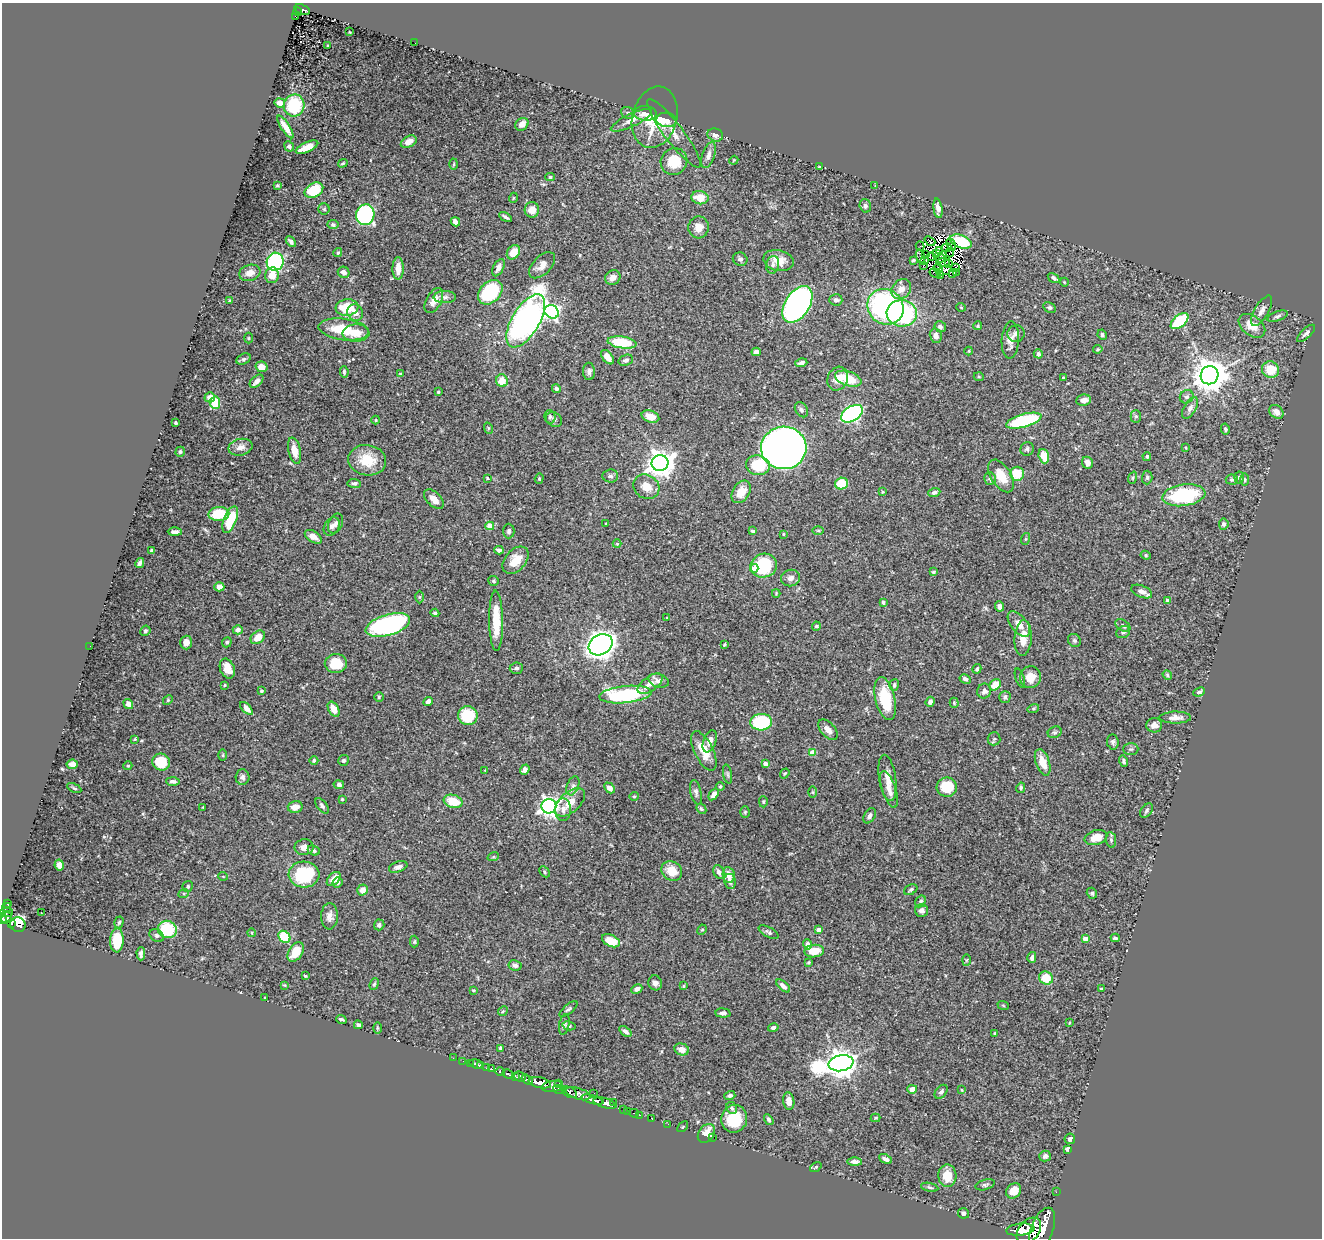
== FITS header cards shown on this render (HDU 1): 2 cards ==
NAXIS1  =                 1320
NAXIS2  =                 1236

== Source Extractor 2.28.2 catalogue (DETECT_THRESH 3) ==
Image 1320 x 1236 px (HDU 1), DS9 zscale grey, 1 PNG px = 1 image px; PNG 1324 x 1240 px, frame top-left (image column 1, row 1236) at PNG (2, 3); each listed source drawn as its Kron ellipse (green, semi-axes under 4 px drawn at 4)
Background 0.512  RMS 0.023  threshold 0.0679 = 3 sigma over >= 5 px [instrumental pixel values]
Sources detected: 458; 9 with non-positive FLUX_AUTO (blend fragments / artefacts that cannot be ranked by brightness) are neither listed nor drawn; the other 449 listed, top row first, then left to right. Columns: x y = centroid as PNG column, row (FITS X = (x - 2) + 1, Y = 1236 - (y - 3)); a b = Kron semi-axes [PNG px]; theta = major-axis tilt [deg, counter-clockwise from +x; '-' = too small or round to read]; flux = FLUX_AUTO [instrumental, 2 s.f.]
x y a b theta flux
302 10 8 4 -20 140
298 12 4 3 - 62
295 16 4 2 - 14
350 32 3 2 - 0.93
415 43 3 2 - 1.4
328 46 3 2 - 1.1
280 103 5 4 - 10
294 105 11 10 - 73
628 113 7 5 -27 3.4
645 113 11 7 -1 14
655 117 31 22 75 66
631 120 22 6 26 13
666 120 10 7 -4 10
522 124 7 6 - 11
285 127 13 4 -57 16
674 133 42 9 -53 21
715 135 8 6 -18 6
409 142 8 5 28 15
289 146 5 5 - 3.8
307 147 12 5 24 18
709 155 13 6 72 9.9
734 160 4 3 - 1.2
674 161 14 13 - 43
343 163 5 3 - 2.1
454 164 5 3 - 1.6
819 167 3 2 - 1.1
550 177 4 4 - 2.2
277 185 4 3 - 1.7
875 186 3 2 - 0.8
314 190 10 7 29 59
513 198 5 3 - 1.3
700 198 8 6 -9 26
865 206 7 5 -74 4.1
938 208 10 4 -82 11
324 209 5 5 - 2.4
532 210 8 7 - 13
365 215 10 9 - 250
506 217 7 3 -33 3.7
455 222 5 4 - 7.4
333 225 5 4 - 2.9
699 227 11 10 - 15
930 241 6 2 -40 1.3
291 242 6 4 -45 4.1
961 242 11 6 -20 53
951 245 7 2 -63 0.69
920 246 4 3 - 6.4
946 248 5 2 - 0.033
939 250 3 2 - 2.6
513 252 8 6 54 24
950 252 5 2 - 1.3
338 253 4 4 - 2.6
936 254 4 2 - 2
925 255 4 2 - 0.89
920 256 7 2 -72 4.9
931 257 4 2 - 0.3
941 258 4 2 - 1.3
740 259 7 6 - 4.3
778 260 15 10 -13 22
913 260 4 3 - 2.5
924 260 3 2 - 3
275 262 9 8 - 200
943 262 7 4 3 1.3
948 263 3 2 - 0.99
542 265 16 9 45 13
773 265 9 6 77 6.4
924 265 2 2 - 1.4
955 267 3 2 - 0.88
398 268 11 5 89 14
498 268 9 5 63 7.8
938 268 4 2 - 0.47
944 270 8 4 21 2.2
344 272 6 5 - 7
956 272 3 2 - 1.1
250 273 11 8 17 11
935 273 6 2 -28 0.38
953 273 3 2 - 0.69
272 275 8 7 - 15
941 275 2 2 - 1.6
613 278 8 7 - 10
1054 278 6 3 -33 5.1
1064 282 4 3 - 1.1
901 289 11 9 45 14
490 292 14 10 45 120
445 297 11 6 0 6.2
836 300 6 5 - 5.4
230 301 3 3 - 2.3
434 301 14 7 61 13
797 304 20 12 57 720
347 307 11 8 6 55
885 307 19 17 -43 340
961 307 5 3 - 1.3
1049 308 6 5 - 3
1262 311 17 7 59 8.2
552 312 7 6 - 410
355 313 8 7 - 9
902 313 15 13 -7 170
1278 316 11 4 19 3.8
526 321 30 13 59 660
1180 321 10 5 41 87
978 326 4 4 - 2.2
1252 326 15 9 -37 24
940 327 6 5 - 4.2
344 329 25 10 -7 51
356 333 13 8 2 22
1306 333 11 5 44 5.3
1016 334 8 8 - 7.3
1102 335 5 4 - 3.2
936 336 7 6 - 7.1
248 338 5 3 - 1.5
1010 340 18 8 87 13
622 342 14 6 -9 69
1098 349 5 4 - 1.8
969 351 4 4 - 1.5
756 352 5 4 - 8.5
1038 354 5 4 - 4.2
607 357 8 5 -51 13
244 359 7 5 26 3.1
626 360 7 5 19 4.2
801 363 6 3 16 4.2
262 367 6 5 - 14
1271 370 9 8 - 31
589 371 8 6 -88 4.9
344 372 6 3 -84 2.6
401 374 3 3 - 3.4
1209 375 9 8 - 3100
979 377 5 3 - 1.6
1063 378 3 3 - 2.5
838 379 12 10 66 14
848 379 14 7 -18 41
257 381 8 5 45 7.9
502 381 6 5 - 24
556 388 4 4 - 3.2
438 392 3 3 - 1.6
210 397 5 5 - 12
1187 397 7 6 - 3.9
1083 400 7 5 8 11
215 403 6 5 - 39
1190 408 12 6 59 6.2
801 410 8 6 -56 3.8
1276 412 8 6 -44 11
852 414 12 7 32 330
1136 416 6 5 - 3
550 417 7 5 -75 2.8
650 417 9 6 -17 16
554 419 8 6 -33 4
376 420 4 4 - 1.5
1024 421 18 6 16 120
176 423 3 3 - 2.1
488 428 6 3 -73 1.7
1225 429 5 4 - 2.6
240 447 12 8 12 11
784 448 23 21 4 1500
1185 448 3 3 - 1.5
1027 449 7 6 - 3.8
295 451 13 6 -77 18
180 452 5 4 - 2.3
1044 456 7 5 -72 27
1147 456 4 4 - 2.8
367 460 19 15 -9 42
660 463 8 8 - 1600
1087 463 6 5 - 9.9
758 465 12 10 -12 54
1017 474 7 7 - 36
610 476 8 6 4 4.5
1001 476 18 10 -57 27
1147 477 7 5 88 2.8
487 478 3 2 - 1.3
539 478 5 4 - 1.7
1133 478 6 4 70 1.9
1239 478 6 4 -84 2.3
990 479 6 5 - 4.3
1232 479 6 5 - 3
1245 480 6 3 -89 1.8
354 483 7 4 -4 3.8
841 484 6 6 - 48
646 487 13 11 -34 19
741 492 12 8 57 21
882 492 4 3 - 1.5
934 492 6 4 20 4.7
1184 495 21 10 8 130
434 499 12 7 -45 14
219 514 10 7 2 52
230 520 14 6 69 49
336 523 10 7 65 6.3
606 523 3 2 - 1.3
1224 524 5 5 - 4.8
332 526 10 7 58 7.6
490 526 4 4 - 31
509 531 7 5 90 3.9
753 531 4 3 - 2.5
818 531 6 3 -1 1.7
175 532 7 4 0 5.4
783 534 3 3 - 1.2
313 537 9 5 -32 11
1025 539 6 4 71 1.6
617 544 4 4 - 1.7
499 550 4 4 - 5.7
152 551 4 4 - 4.1
1146 555 5 4 - 2
516 560 15 10 47 24
140 563 5 4 - 3.9
764 566 13 12 - 110
754 568 4 4 - 15
933 572 3 3 - 2.1
791 578 10 8 15 7.8
494 581 5 5 - 2.5
219 587 5 4 - 9.1
1142 591 11 6 -23 10
776 593 4 3 - 1.5
420 597 6 4 89 2.3
1167 601 4 4 - 9.8
883 602 4 3 - 3
999 606 5 4 - 6.6
435 613 4 4 - 2.7
667 618 4 3 - 1.1
496 621 30 7 -89 42
1019 624 15 8 -51 16
388 625 23 10 16 310
816 626 4 4 - 3.1
1123 626 8 5 -34 3.7
238 630 5 4 - 6.8
145 631 5 5 - 2.3
1123 632 7 6 - 4
258 637 8 6 42 19
1023 638 18 8 86 22
1074 640 7 6 - 3.4
186 642 7 5 -89 9.2
227 642 5 4 - 3
724 644 4 4 - 2.2
601 645 12 10 32 1300
90 646 2 2 - 1.4
336 663 11 9 1 39
516 668 6 5 - 4
227 669 10 7 -67 19
977 669 5 4 - 2.3
1167 675 5 4 - 1.9
1030 677 11 10 - 24
1020 678 10 3 -71 2.4
965 679 6 4 -29 5
659 681 10 6 -15 8.7
650 684 14 7 36 15
225 685 4 3 - 1.4
894 685 6 4 72 2.9
995 685 6 5 - 30
261 691 3 3 - 2.4
984 691 7 7 - 6.6
1199 692 6 4 24 3.1
625 695 26 8 5 180
379 697 5 4 - 2.2
1005 697 5 5 - 5.1
885 699 22 10 -77 63
168 700 5 4 - 1.9
428 701 5 4 - 7.2
930 702 5 4 - 5
954 703 5 4 - 1.9
128 704 5 4 - 8.1
246 708 8 4 -44 9.1
1033 708 6 4 20 1.8
334 709 8 5 -61 18
468 716 10 9 - 60
1175 718 16 6 0 10
761 722 10 8 4 99
1154 725 8 7 - 11
828 730 12 7 -47 10
1055 732 7 5 27 3
135 739 3 3 - 1.5
994 739 6 6 - 3.1
710 741 11 6 69 9
1113 742 7 5 -83 4
1131 749 7 6 - 3.1
704 751 21 9 -63 27
812 752 4 4 - 23
223 755 6 4 90 1.5
314 760 4 4 - 3.5
343 760 5 5 - 3.2
1124 761 5 4 - 2.9
161 762 9 8 - 38
1043 762 14 7 -71 21
72 764 5 4 - 6.9
765 764 4 3 - 8.6
128 766 4 4 - 1.6
525 770 5 4 - 6.2
485 771 3 2 - 0.91
785 773 5 4 - 1.7
728 774 10 4 -79 2.8
242 777 7 7 - 5.1
887 778 23 8 -82 16
173 781 7 4 -1 4.7
339 785 5 4 - 4
573 786 10 6 68 5.5
720 786 4 3 - 1.8
947 787 10 9 - 51
74 788 8 3 -26 2.2
609 788 6 4 -47 8.1
1021 788 5 4 - 2.9
889 789 19 7 -71 12
696 792 12 5 -78 4.7
813 792 6 4 -89 1.7
714 794 6 4 54 7
634 796 5 4 - 2
342 799 3 3 - 1.7
453 801 9 6 -16 41
570 802 18 10 42 24
763 802 6 4 -89 2.1
322 806 9 5 -53 3.9
549 806 7 7 - 690
203 807 3 2 - 1
295 807 7 5 14 12
701 809 6 4 -44 2.7
563 810 11 8 89 8.3
1146 811 8 5 53 3.4
745 812 6 4 86 2.3
870 816 8 5 60 5.7
1096 838 11 7 16 22
1111 840 8 5 -81 3
304 847 9 8 - 11
314 850 6 4 -26 3.9
493 857 6 3 18 1.6
59 865 5 4 - 9.5
398 867 9 5 19 6
672 871 11 9 -34 28
544 872 6 4 -45 2.5
719 872 7 5 -65 6.9
304 874 15 13 -4 110
729 875 8 6 -81 15
223 876 5 3 - 1.1
334 879 8 5 48 20
730 881 7 6 - 6.8
337 882 5 5 - 4.1
188 886 5 5 - 2.4
362 890 5 5 - 13
911 890 7 5 30 3
184 893 5 3 - 1.9
1092 893 5 5 - 2.8
921 901 6 5 - 3.5
7 903 3 2 - 17
7 907 5 3 - 42
922 911 6 6 - 6.9
6 912 7 4 6 160
41 912 2 2 - 1
329 916 13 8 89 9.9
7 917 6 5 - 390
3 919 5 3 - 380
119 922 6 4 72 2.3
11 923 4 3 - 130
18 925 8 7 - 220
379 925 5 5 - 5.7
167 929 9 8 - 68
702 930 5 4 - 2.1
819 930 4 4 - 13
769 932 11 5 -29 4
252 933 4 3 - 1.2
157 936 8 6 -32 3.5
284 937 7 5 -44 72
1115 938 4 3 - 2.6
1085 939 4 4 - 15
117 940 12 6 88 51
611 941 9 5 -25 22
414 942 6 4 88 2.2
807 944 5 4 - 7.5
814 951 10 6 6 25
296 952 11 7 57 24
141 954 6 3 -90 4.4
1032 957 5 4 - 4.8
966 960 6 4 88 1.7
809 962 4 2 - 1.8
515 965 7 5 -10 4.9
305 976 3 2 - 1.9
1046 978 7 6 - 37
655 983 7 6 - 6.6
374 984 6 4 68 2.4
284 985 4 4 - 1.4
684 986 3 3 - 1.4
783 986 8 4 -43 6.9
637 989 6 4 26 5.9
1101 989 3 2 - 1.7
473 990 3 3 - 1.6
265 998 3 2 - 1.3
1003 1005 6 3 -20 1.6
568 1009 11 4 40 3.6
503 1011 5 4 - 1.6
723 1013 7 4 -5 4.9
341 1020 5 3 - 3.2
1069 1023 4 2 - 0.99
358 1025 4 4 - 3.9
564 1025 10 5 78 3.8
569 1026 7 4 -13 2.6
377 1028 6 4 -89 1.6
773 1028 5 4 - 4.7
625 1031 7 4 -36 6.5
995 1033 4 3 - 1.7
500 1048 3 3 - 1.9
682 1049 7 6 - 10
453 1058 2 2 - 9.1
463 1061 2 2 - 2.7
470 1063 2 2 - 6.5
841 1063 12 8 10 2400
476 1064 7 3 -17 2.7
481 1066 3 2 - 9.2
486 1068 2 2 - 8.3
491 1069 4 3 - 54
500 1072 4 3 - 220
508 1074 6 3 -27 210
515 1077 4 3 - 490
520 1077 6 5 - 1100
527 1080 6 4 -37 450
540 1083 11 5 -12 2500
558 1084 4 3 - 190
552 1086 10 5 9 640
559 1089 6 3 -26 420
912 1089 5 4 - 10
962 1090 4 3 - 1.5
569 1092 8 5 -25 440
941 1092 8 5 50 4.5
594 1093 2 2 - 4.4
578 1094 12 5 -19 510
730 1096 5 4 - 3.2
592 1100 11 3 -15 1300
789 1101 9 5 -82 12
613 1102 3 2 - 82
605 1103 12 5 -16 1400
732 1108 6 5 - 3.7
623 1110 3 2 - 26
627 1111 2 2 - 15
634 1113 5 3 - 26
639 1115 3 2 - 12
651 1118 2 2 - 8.9
876 1118 5 4 - 1.5
734 1119 14 13 - 54
769 1120 6 4 -57 2.9
668 1124 2 2 - 7.4
683 1127 6 2 45 1.1
706 1133 10 7 55 17
712 1137 2 2 - 55
1070 1139 5 5 - 4.8
1067 1149 4 4 - 5.7
1045 1156 6 5 - 5.1
885 1159 7 4 -26 5.4
855 1162 7 4 -1 6.4
816 1167 6 4 37 2.1
947 1176 11 9 -88 28
985 1185 10 5 16 3.6
930 1187 9 4 -12 2.9
1014 1191 8 6 47 17
1056 1192 2 2 - 8.2
963 1213 5 5 - 4
1042 1229 22 11 69 5100
1020 1230 14 6 6 2200
1029 1231 15 10 49 4400
At the frame edge (FLAGS 8, measured only in part): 2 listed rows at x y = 3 919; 1042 1229
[9 non-positive-flux detections neither listed nor drawn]